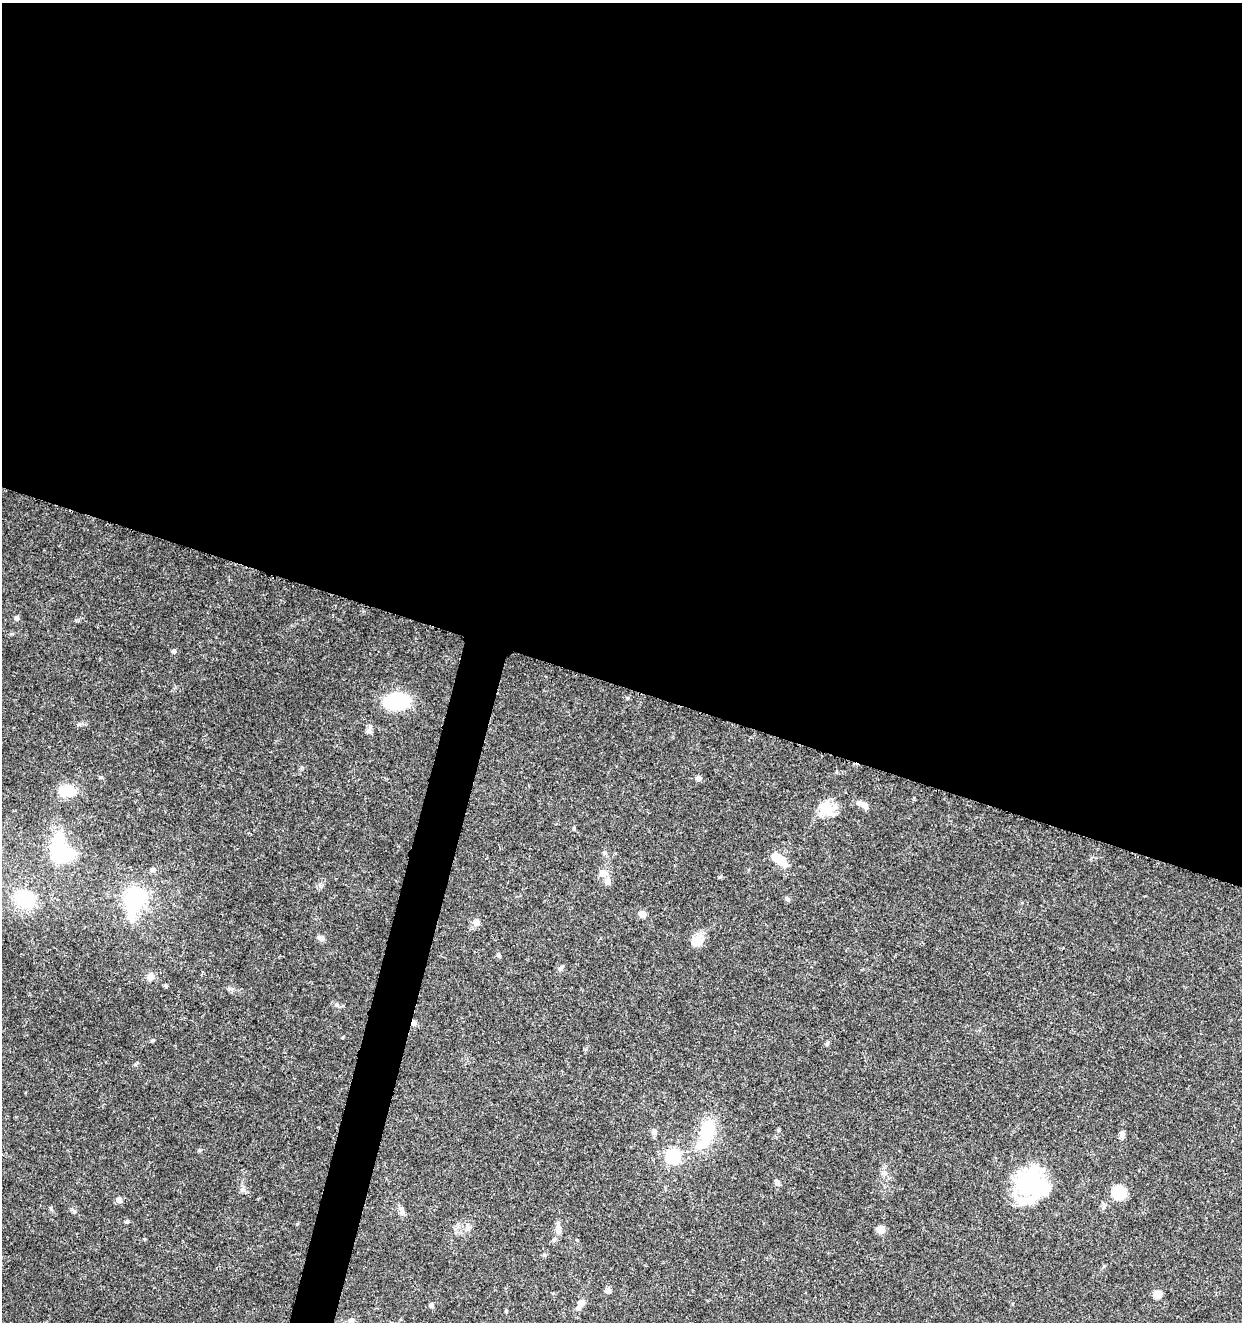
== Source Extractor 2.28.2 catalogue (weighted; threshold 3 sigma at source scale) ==
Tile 3 of 4 x 4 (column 3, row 1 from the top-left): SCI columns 2761-4000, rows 3966-5285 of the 5461 x 5295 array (HDU 1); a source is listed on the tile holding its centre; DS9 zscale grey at full resolution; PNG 1244 x 1324 px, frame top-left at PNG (2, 3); no overlay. Shown black and unused: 54% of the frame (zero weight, under 3 of 5 exposures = <1% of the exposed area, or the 3 px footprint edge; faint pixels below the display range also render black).
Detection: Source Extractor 2.28.2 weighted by HDU 2 'WHT'; one run over the whole footprint, this tile lists its part. Background 0.0329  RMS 0.0024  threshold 0.011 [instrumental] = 3 sigma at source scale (4.5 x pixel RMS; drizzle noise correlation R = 1.50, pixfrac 1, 0.0396/0.0396 arcsec/px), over >= 5 px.
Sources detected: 52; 4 inside a brighter object's white glare — not listed; the other 48 listed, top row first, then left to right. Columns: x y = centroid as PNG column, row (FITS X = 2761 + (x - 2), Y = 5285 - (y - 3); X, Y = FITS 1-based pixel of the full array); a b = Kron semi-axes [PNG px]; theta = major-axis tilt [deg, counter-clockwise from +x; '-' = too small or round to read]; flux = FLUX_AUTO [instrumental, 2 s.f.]
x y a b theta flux
16 618 5 5 - 0.87
173 651 5 5 - 0.69
396 701 19 12 7 17
369 730 13 4 70 0.68
699 778 5 5 - 1.2
67 790 15 11 4 5.9
863 805 15 7 -31 1.8
829 810 22 19 -87 4.5
64 854 19 11 1 14
779 860 19 8 -40 4.7
152 869 6 5 - 0.86
602 873 11 9 -72 1.4
607 881 9 7 88 1.5
135 897 21 20 - 18
25 899 20 15 -40 11
788 899 7 5 -16 0.47
642 914 7 6 - 1.5
476 922 5 5 - 2.8
321 938 7 7 - 0.87
697 941 19 13 49 2.6
498 955 6 5 - 0.43
560 968 8 5 58 0.6
150 976 11 9 52 1.2
166 985 5 5 - 0.4
413 1023 8 6 76 0.77
827 1044 6 5 - 0.37
778 1130 6 4 88 0.3
654 1132 8 7 - 0.79
707 1133 41 17 77 11
1122 1134 9 7 -82 0.75
673 1156 6 6 - 47
777 1182 8 5 -47 0.76
1029 1184 36 30 53 23
243 1190 7 4 0 0.58
1119 1192 14 13 - 6.1
119 1200 5 5 - 1.9
74 1211 7 4 -53 0.42
402 1212 10 6 -87 0.82
127 1221 6 5 - 0.37
468 1227 11 4 -82 0.68
558 1229 12 7 -87 1.7
881 1229 5 5 - 5.3
554 1240 8 5 64 0.53
608 1290 5 4 - 2
1158 1294 5 5 - 5.6
580 1304 15 8 65 1.6
431 1305 6 5 - 0.6
351 1320 6 5 - 1.2
Overlapping masked pixels (flux is a lower limit): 1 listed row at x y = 413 1023
Isophote crosses this tile's border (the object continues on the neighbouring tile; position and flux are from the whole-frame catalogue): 1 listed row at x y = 351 1320
Unlisted compact peaks at least as high as the median listed source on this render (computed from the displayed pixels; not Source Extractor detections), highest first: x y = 297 1224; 79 724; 100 777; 544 1255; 153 1040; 720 877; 574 829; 343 1037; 627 698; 200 1150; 144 1239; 336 1005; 12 634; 506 1311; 229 988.